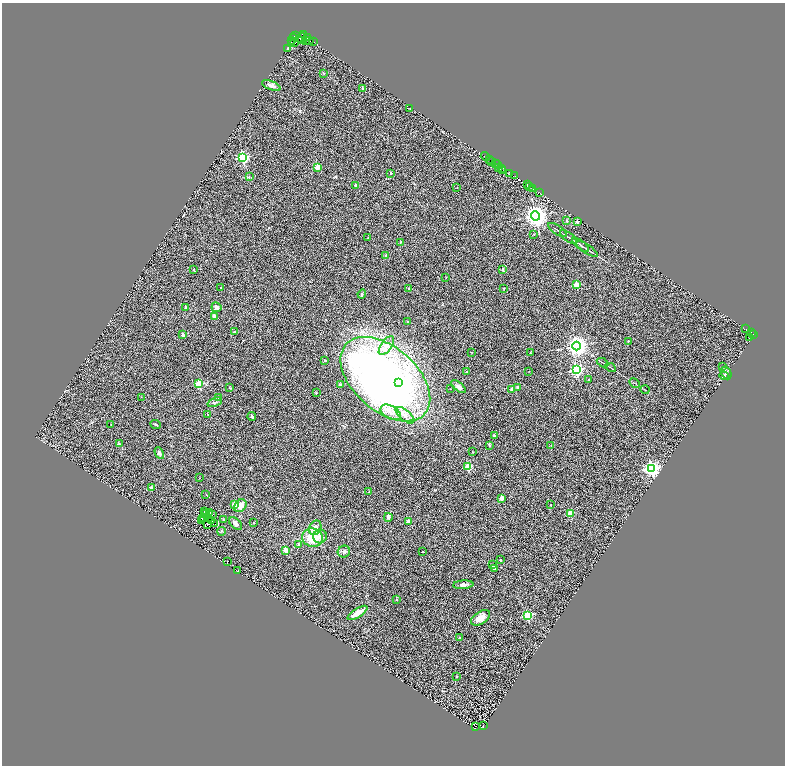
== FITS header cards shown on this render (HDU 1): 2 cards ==
NAXIS1  =                 1566
NAXIS2  =                 1527

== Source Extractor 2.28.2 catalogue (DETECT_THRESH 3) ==
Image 1566 x 1527 px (HDU 1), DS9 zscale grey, zoomed out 1/2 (1 PNG px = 2 x 2 image px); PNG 787 x 768 px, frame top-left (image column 2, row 1526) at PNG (2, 3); each listed source drawn as its Kron ellipse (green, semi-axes under 4 px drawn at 4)
Background 0.487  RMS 0.5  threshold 1.5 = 3 sigma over >= 5 px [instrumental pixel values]
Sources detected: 197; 41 cannot appear on this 1/2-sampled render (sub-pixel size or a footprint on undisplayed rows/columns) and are neither listed nor drawn; the other 156 listed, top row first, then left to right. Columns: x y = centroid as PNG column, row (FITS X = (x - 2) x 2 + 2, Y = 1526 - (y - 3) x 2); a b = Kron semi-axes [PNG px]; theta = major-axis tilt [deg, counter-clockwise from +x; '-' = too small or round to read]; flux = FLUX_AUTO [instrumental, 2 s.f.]
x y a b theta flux
303 35 3 2 - 1700
295 36 3 3 - 700
293 38 2 1 - 34
301 38 5 3 - 580
307 38 3 2 - 1900
292 40 3 2 - 220
305 40 3 2 - 1000
301 41 4 3 - 1600
310 41 3 2 - 1100
313 41 2 1 - 280
295 42 2 1 - 64
292 44 3 1 - 190
288 49 2 2 - 210
323 73 3 2 - 45
271 86 10 4 -22 420
363 89 3 2 - 140
410 109 3 3 - 58
243 157 4 3 - 12000
485 157 5 1 - 120
489 159 2 1 - 130
492 161 3 2 - 190
495 163 2 1 - 420
497 165 4 2 - 1300
317 167 2 2 - 1600
499 168 2 1 - 25
501 168 2 1 - 570
502 170 2 1 - 330
391 173 2 2 - 250
510 173 3 1 - 360
249 176 3 2 - 60
514 176 4 2 - 1900
355 185 2 2 - 580
528 185 2 2 - 2400
530 186 2 1 - 1800
457 188 2 1 - 35
533 188 3 2 - 650
540 193 2 2 - 66
535 216 4 4 - 72000
567 221 2 2 - 320
577 222 2 2 - 450
558 230 10 1 -35 120
534 234 2 2 - 38
569 237 10 1 -37 130
368 238 2 1 - 35
400 242 3 2 - 84
580 245 10 2 -39 140
587 249 13 2 -33 190
386 255 2 2 - 78
194 270 3 2 - 100
503 270 4 3 - 120
446 277 2 2 - 74
577 285 2 2 - 2500
220 288 4 2 - 71
409 288 2 2 - 110
504 288 2 2 - 44
362 294 4 3 - 86
216 307 5 5 - 310
186 308 2 2 - 720
214 317 2 2 - 1200
408 322 2 2 - 320
746 329 2 2 - 78
234 332 2 2 - 290
751 333 3 2 - 18
753 334 2 1 - 500
183 335 2 2 - 550
749 338 3 1 - 67
628 341 2 2 - 110
386 346 11 5 55 590
577 346 4 4 - 65000
471 352 3 2 - 42
530 353 2 2 - 58
325 361 2 2 - 210
603 363 6 1 -28 84
610 367 5 2 - 85
722 367 2 2 - 110
576 370 4 4 - 14000
528 371 2 1 - 27
467 372 2 2 - 55
726 373 7 5 -60 220
724 376 5 3 - 190
385 379 53 32 -41 57000
589 379 2 2 - 170
399 382 3 3 - 2000
635 383 6 2 -30 84
199 384 3 3 - 4300
340 385 2 2 - 620
459 387 9 4 -38 340
518 387 3 3 - 130
229 388 3 2 - 76
451 389 2 2 - 39
512 389 2 2 - 670
645 390 5 1 - 52
316 393 3 3 - 67
141 397 2 2 - 34
218 398 2 2 - 74
215 402 8 3 22 190
391 412 11 6 -28 780
208 414 2 2 - 110
405 415 11 5 -40 610
252 416 4 3 - 230
111 424 3 3 - 58
156 424 5 3 - 120
494 436 2 2 - 670
119 444 4 3 - 110
489 445 2 2 - 210
551 445 2 1 - 35
473 452 2 2 - 44
159 453 6 3 -61 180
468 466 3 3 - 4400
652 469 4 4 - 36000
199 478 3 2 - 31
151 488 3 3 - 180
369 492 3 2 - 68
206 494 3 2 - 34
502 498 2 2 - 1600
234 504 2 2 - 1400
551 505 2 2 - 71
240 506 7 5 48 750
204 512 2 1 - 34
209 512 3 1 - 41
570 513 2 2 - 2200
206 514 2 1 - 24
212 515 3 1 - 26
203 517 2 1 - 6
388 517 4 3 - 220
202 518 2 1 - 6.7
212 520 2 1 - 49
224 520 3 2 - 45
201 521 2 1 - 29
408 521 4 4 - 280
254 522 2 2 - 110
214 523 2 1 - 17
236 523 8 5 -44 270
207 524 3 2 - 34
315 528 7 6 - 680
222 531 4 3 - 89
320 536 7 6 - 580
312 538 10 9 - 2300
299 544 2 2 - 780
286 550 2 2 - 1500
344 552 6 6 - 240
423 552 2 2 - 140
500 560 2 2 - 280
227 562 2 1 - 160
492 565 4 2 - 99
494 568 3 3 - 110
237 570 3 1 - 36
463 585 10 4 4 310
396 600 3 2 - 45
357 613 11 4 33 900
527 615 3 3 - 8100
480 618 10 6 34 870
459 637 2 2 - 230
457 676 2 1 - 57
483 725 2 2 - 70
476 726 3 1 - 56
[41 sub-pixel or undisplayed-footprint detections neither listed nor drawn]